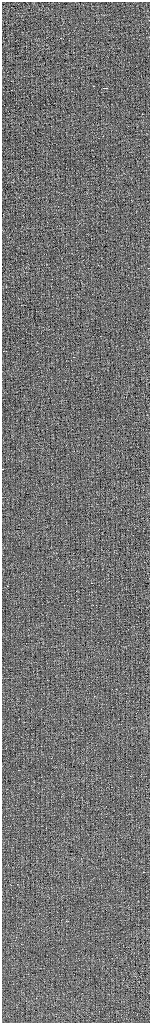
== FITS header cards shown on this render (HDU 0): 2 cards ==
NAXIS1  =                  296 / Axis length
NAXIS2  =                 2041 / Axis length

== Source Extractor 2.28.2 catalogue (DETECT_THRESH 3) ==
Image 296 x 2041 px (HDU 0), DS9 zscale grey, zoomed out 1/2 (1 PNG px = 2 x 2 image px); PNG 152 x 1025 px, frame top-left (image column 1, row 2041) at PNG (2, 2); no overlay
Background -0.83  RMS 2.4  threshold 7.19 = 3 sigma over >= 5 px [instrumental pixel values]
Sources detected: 4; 2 cannot appear on this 1/2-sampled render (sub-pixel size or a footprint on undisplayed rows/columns) and are not listed; the other 2 listed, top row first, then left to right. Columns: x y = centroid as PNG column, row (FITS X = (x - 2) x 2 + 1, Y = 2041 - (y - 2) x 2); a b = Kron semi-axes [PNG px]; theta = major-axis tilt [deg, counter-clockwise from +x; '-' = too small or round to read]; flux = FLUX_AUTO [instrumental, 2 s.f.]
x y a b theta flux
105 88 5 1 - 11000
41 709 2 1 - 1200
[2 sub-pixel or undisplayed-footprint detections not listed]